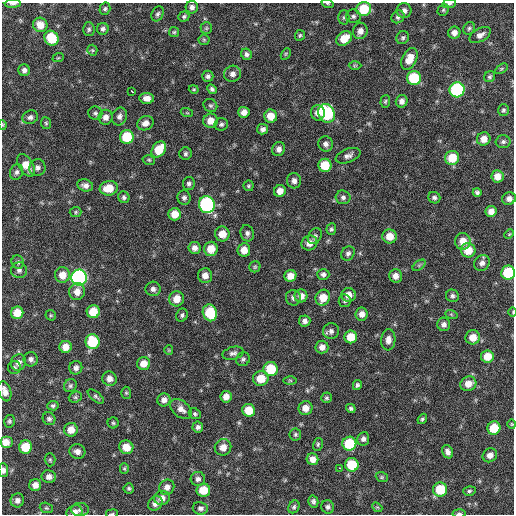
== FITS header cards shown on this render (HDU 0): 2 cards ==
NAXIS1  =                  512 / Axis length
NAXIS2  =                  512 / Axis length

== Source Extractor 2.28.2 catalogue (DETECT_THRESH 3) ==
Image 512 x 512 px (HDU 0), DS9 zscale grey, 1 PNG px = 1 image px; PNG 516 x 516 px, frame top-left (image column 1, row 512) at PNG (2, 3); each listed source drawn as its Kron ellipse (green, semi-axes under 4 px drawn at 4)
Background 90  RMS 10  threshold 31.1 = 3 sigma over >= 5 px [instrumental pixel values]
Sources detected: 221; all 221 listed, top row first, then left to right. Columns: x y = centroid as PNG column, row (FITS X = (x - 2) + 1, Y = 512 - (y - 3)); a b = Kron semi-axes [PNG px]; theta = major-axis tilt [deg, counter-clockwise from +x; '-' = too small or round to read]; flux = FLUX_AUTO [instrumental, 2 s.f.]
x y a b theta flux
13 4 8 3 3 1900
327 4 6 3 -19 650
449 4 7 4 7 1300
192 7 6 6 - 2800
105 9 6 5 - 1300
364 9 7 7 - 23000
443 10 6 5 - 1000
404 11 7 7 - 3400
158 14 8 5 65 1700
184 16 5 5 - 1200
353 16 7 6 - 1900
344 17 7 5 90 1300
398 17 7 6 - 2000
40 25 7 7 - 8300
206 28 6 5 - 1100
469 28 6 5 - 1400
89 29 7 6 - 1500
103 29 6 5 - 2000
360 31 8 7 - 4600
174 32 5 5 - 1000
454 33 6 6 - 3700
300 35 5 5 - 1100
480 35 11 6 29 3800
51 38 7 7 - 21000
344 38 8 6 37 11000
403 38 7 6 - 1600
204 40 5 5 - 1000
92 50 5 5 - 1000
246 54 6 5 - 2100
286 54 6 4 60 960
58 58 6 3 18 780
409 59 11 7 64 8700
355 65 6 4 1 940
501 69 7 4 31 1000
24 70 6 5 - 2400
233 74 8 8 - 3700
208 76 5 5 - 1900
490 77 6 5 - 1400
414 78 7 7 - 31000
194 89 5 4 - 870
212 89 5 4 - 1600
457 90 7 7 - 92000
132 91 4 3 - 5100
147 98 7 5 -6 4400
385 101 6 4 85 1100
402 101 6 6 - 2900
210 105 7 6 - 1500
503 110 6 5 - 1500
244 112 5 5 - 4500
95 113 7 6 - 1700
187 113 6 3 -18 700
318 113 7 7 - 4700
327 113 9 8 - 58000
119 116 9 7 68 2900
271 116 6 6 - 9400
30 117 8 6 24 2200
106 117 7 7 - 4000
210 121 7 7 - 6300
46 123 6 5 - 1100
145 123 8 7 - 4400
221 124 7 6 - 1600
3 125 5 3 - 580
263 129 5 5 - 2300
127 137 7 7 - 24000
484 139 7 6 - 5400
503 142 7 6 - 1900
326 144 8 7 - 2800
159 149 9 6 53 15000
279 149 7 6 - 3100
185 154 6 6 - 1600
348 156 13 6 21 3000
452 158 7 7 - 16000
149 160 6 5 - 1100
26 165 12 7 -59 9300
325 165 6 6 - 16000
37 168 8 8 - 2800
17 172 8 6 68 2200
497 176 6 6 - 6400
294 181 7 7 - 3200
189 184 6 5 - 1700
85 185 8 6 -14 3200
248 186 5 5 - 1000
109 188 9 7 9 12000
280 191 6 6 - 5400
477 192 4 4 - 1600
124 197 6 5 - 1700
343 197 7 7 - 2100
184 198 7 6 - 2200
434 198 6 5 - 1800
509 199 7 6 - 3100
207 205 8 7 - 120000
491 211 5 5 - 4700
76 212 6 5 - 1000
175 214 6 6 - 9400
331 229 6 5 - 1500
247 233 8 6 -73 2400
222 234 7 7 - 8100
509 234 5 4 - 770
315 236 9 6 56 1900
390 236 7 7 - 9200
463 241 8 8 - 8100
309 243 8 7 - 5000
195 248 6 6 - 3500
211 249 7 6 - 11000
244 250 7 6 - 7100
468 250 7 7 - 12000
348 253 7 6 - 2100
18 262 7 6 - 1600
482 263 8 7 - 3300
419 265 7 4 37 1000
255 267 5 5 - 1000
19 270 8 8 - 2700
508 273 7 7 - 31000
323 274 6 5 - 2100
62 275 8 7 - 8200
205 276 7 7 - 4900
290 276 6 5 - 6600
395 276 6 6 - 4200
79 278 8 7 - 190000
153 289 7 7 - 2800
77 292 8 8 - 5800
349 295 7 7 - 6100
301 296 6 6 - 4800
452 296 7 6 - 1800
293 298 8 7 - 2300
323 298 8 7 - 9700
177 299 8 7 - 8400
345 301 6 6 - 1500
93 312 6 6 - 13000
513 312 5 3 - 570
17 313 6 6 - 11000
210 313 8 7 - 26000
362 314 6 6 - 4500
451 314 6 4 -19 980
51 315 5 5 - 960
182 315 7 5 66 1600
305 321 6 5 - 2700
444 324 7 6 - 2800
331 331 8 7 - 2800
351 337 6 6 - 12000
473 337 7 7 - 8100
388 340 10 7 86 4400
92 342 7 7 - 28000
66 347 6 6 - 6600
322 347 6 6 - 4300
169 350 5 4 - 700
233 353 11 6 14 2400
487 357 6 6 - 11000
31 359 7 7 - 2700
243 359 7 6 - 1700
18 362 8 7 - 3800
143 364 6 6 - 7800
14 367 6 6 - 1400
76 368 7 6 - 2900
271 369 7 7 - 24000
109 379 7 7 - 4500
261 379 8 7 - 13000
290 380 6 4 -1 970
468 384 8 7 - 6900
357 385 5 4 - 1600
70 386 7 6 - 1600
5 391 10 6 -72 4600
126 393 6 5 - 1100
96 396 9 5 -39 1600
75 397 7 5 21 1300
226 397 6 5 - 5000
326 398 5 5 - 1300
164 400 6 6 - 3500
53 406 5 4 - 1500
305 408 7 7 - 5800
351 408 5 4 - 1500
181 409 12 8 -39 4700
249 410 6 6 - 13000
195 414 6 5 - 1300
49 419 7 6 - 2000
422 419 5 4 - 1200
9 421 6 5 - 1300
113 423 5 5 - 1100
512 424 4 4 - 730
198 427 5 5 - 2100
494 428 7 6 - 16000
71 430 7 7 - 7700
295 434 6 5 - 1300
363 439 7 6 - 2400
6 442 6 6 - 6500
318 444 6 5 - 1200
349 444 7 7 - 26000
25 447 7 6 - 17000
126 447 7 6 - 9100
223 447 8 8 - 5900
77 451 8 7 - 3500
448 452 7 5 -64 2900
490 455 7 6 - 4200
313 459 6 5 - 4900
50 460 6 5 - 1100
352 465 7 7 - 22000
124 468 5 4 - 920
339 468 3 2 - 5600
3 470 7 5 -88 2300
49 477 7 6 - 3500
382 477 6 5 - 1100
198 479 7 7 - 2300
35 485 6 6 - 4400
167 487 8 7 - 4000
129 488 5 5 - 1200
440 489 7 7 - 23000
203 490 7 6 - 11000
469 491 6 4 16 1300
162 498 8 7 - 4400
17 500 7 6 - 2800
313 501 6 5 - 1700
155 503 8 6 40 3500
294 507 7 5 59 1500
328 507 7 6 - 1800
377 507 5 4 - 860
46 508 7 5 -19 1100
200 508 8 6 -8 2200
80 509 9 6 -3 2200
74 512 8 6 20 4000
459 513 7 3 -4 1300
112 514 6 3 8 780
At the frame edge (FLAGS 8, measured only in part): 13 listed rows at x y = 13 4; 327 4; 449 4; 3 125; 508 273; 513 312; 5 391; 512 424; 6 442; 3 470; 74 512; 459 513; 112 514